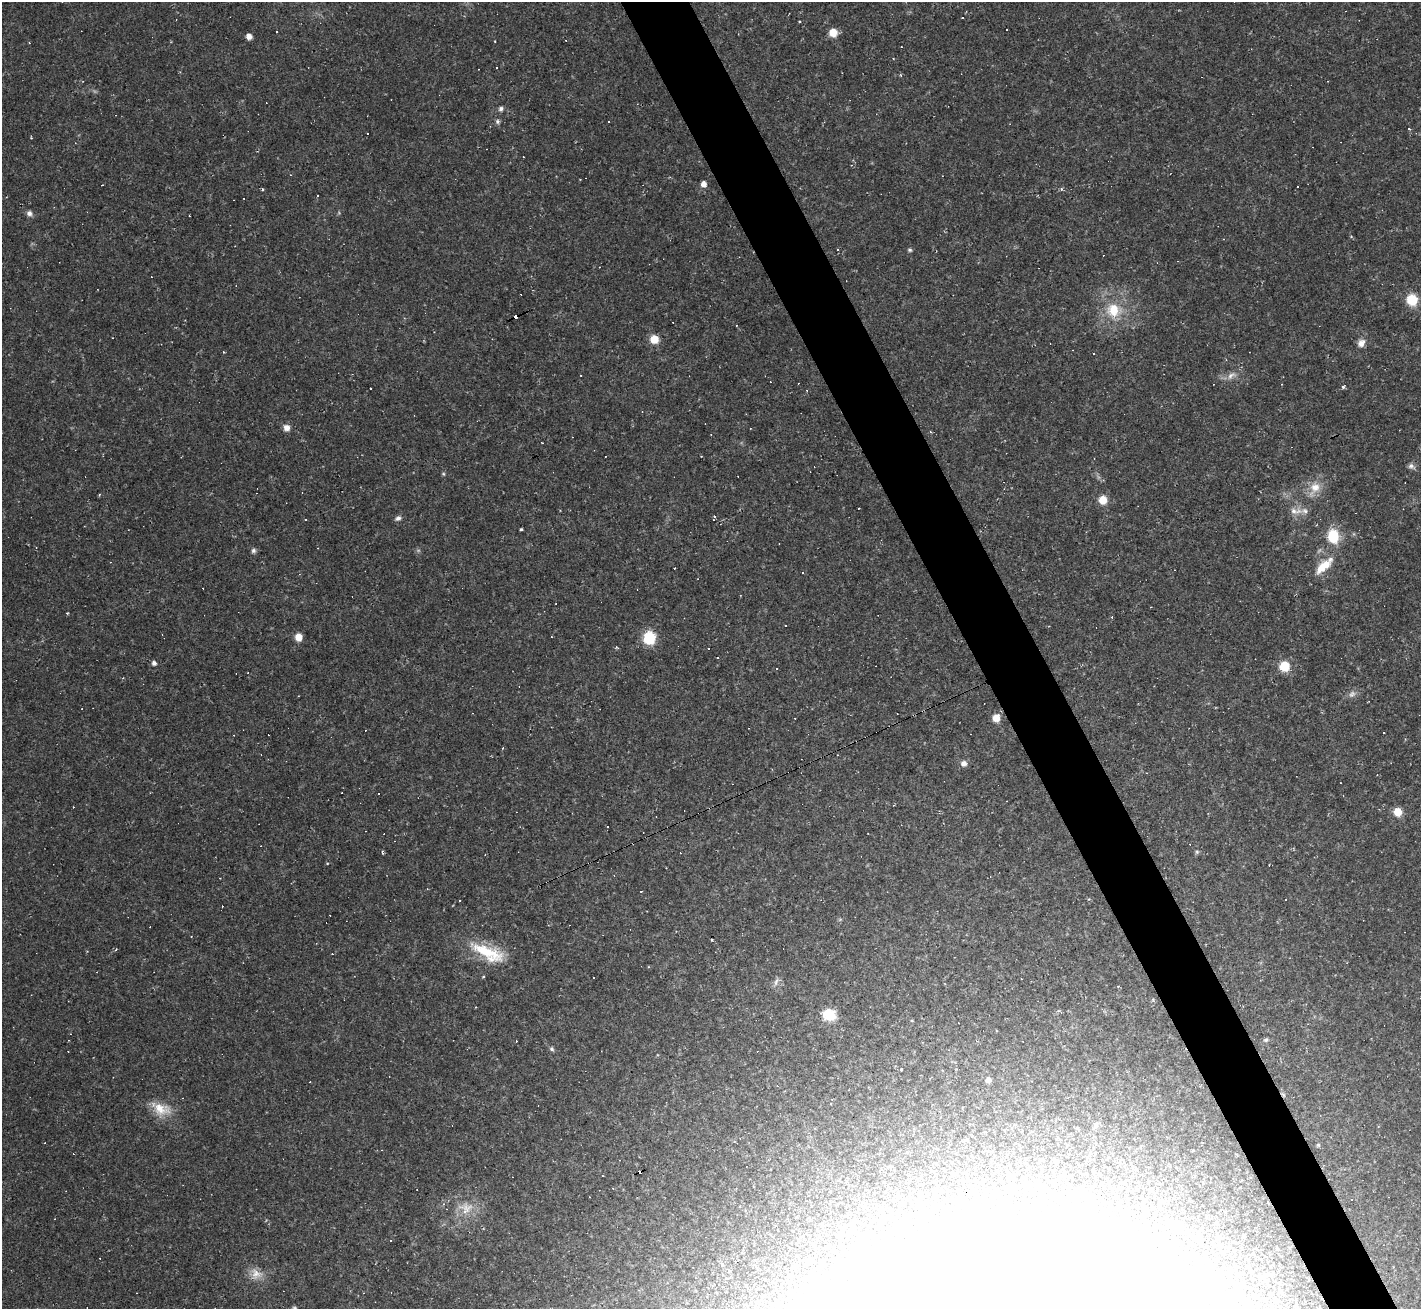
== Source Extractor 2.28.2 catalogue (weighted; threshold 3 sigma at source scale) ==
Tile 6 of 4 x 4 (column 2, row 2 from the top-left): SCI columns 1420-2838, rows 2899-4205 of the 5675 x 5664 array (HDU 1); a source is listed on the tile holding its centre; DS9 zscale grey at full resolution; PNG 1423 x 1311 px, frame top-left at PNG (2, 2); no overlay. Shown black and unused: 5% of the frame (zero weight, under 2 of 3 exposures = <1% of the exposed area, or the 3 px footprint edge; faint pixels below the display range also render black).
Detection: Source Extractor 2.28.2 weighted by HDU 2 'WHT'; one run over the whole footprint, this tile lists its part. Background 0.0411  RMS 0.0068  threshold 0.0304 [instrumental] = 3 sigma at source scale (4.5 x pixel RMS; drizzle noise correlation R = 1.50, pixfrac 1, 0.05/0.05 arcsec/px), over >= 5 px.
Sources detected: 151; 1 too faint to see at this stretch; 11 inside a brighter object's white glare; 64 cosmic-ray / hot-pixel residue — not listed; the other 75 listed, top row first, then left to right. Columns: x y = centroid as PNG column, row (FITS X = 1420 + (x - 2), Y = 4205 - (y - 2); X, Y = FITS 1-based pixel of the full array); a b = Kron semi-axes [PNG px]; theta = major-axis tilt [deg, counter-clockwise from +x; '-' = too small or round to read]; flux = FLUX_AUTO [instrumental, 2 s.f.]
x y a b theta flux
1007 29 3 3 - 1.2
276 32 3 2 - 1.1
833 32 7 7 - 10
249 36 6 5 - 4
495 41 2 2 - 0.54
901 47 2 2 - 0.4
893 58 3 2 - 0.45
266 103 3 2 - 0.4
501 109 7 6 - 1.8
498 121 7 5 85 1.5
608 122 3 3 - 12
523 157 2 2 - 0.49
704 184 5 5 - 4.6
1298 186 3 3 - 8.8
262 189 4 3 - 0.8
318 196 2 2 - 0.58
29 213 8 7 - 2.5
910 250 6 4 -14 1.1
1412 300 9 8 - 21
1113 310 20 19 - 21
515 316 5 3 - 35
654 339 8 8 - 10
1361 343 11 9 49 4.2
1231 375 15 8 37 4.6
1343 386 3 3 - 3.6
286 428 7 7 - 4.2
930 432 3 3 - 1.3
1411 466 11 7 -29 2.4
1315 488 20 13 58 11
1103 500 7 7 - 10
1295 511 23 8 -3 6.6
715 516 6 4 -38 1.1
398 518 8 6 25 2.2
305 519 3 3 - 1.7
521 529 3 3 - 1.1
1333 536 10 8 -82 32
253 551 6 6 - 1.8
1324 566 28 10 44 14
675 568 3 3 - 1.5
803 573 3 2 - 0.59
298 637 7 6 - 7.6
649 638 9 8 - 33
708 649 3 3 - 0.77
718 657 3 3 - 2.7
154 663 5 4 - 2.6
1284 666 7 7 - 20
996 718 8 7 - 8.3
964 763 7 7 - 3.3
1398 812 7 7 - 11
607 827 3 3 - 2.6
382 852 7 2 90 0.67
1197 852 6 5 - 1
327 863 4 3 - 0.52
641 891 3 2 - 0.63
459 900 3 3 - 40
1285 900 3 2 - 0.67
712 940 4 3 - 0.6
116 949 4 3 - 0.66
488 952 46 16 -25 30
776 982 12 5 71 2.3
1118 986 3 2 - 0.65
475 1007 3 2 - 0.44
829 1015 15 12 -29 13
1266 1040 6 5 - 1.4
552 1049 6 5 - 1.5
901 1070 3 3 - 2.1
988 1080 6 5 - 3
830 1103 3 2 - 1
161 1109 28 15 -22 14
1096 1125 8 5 63 1.5
1378 1126 3 3 - 0.58
1318 1145 5 5 - 1.2
466 1208 21 18 2 14
257 1274 18 11 10 8.1
294 1308 7 5 -17 1.3
Overlapping masked pixels (flux is a lower limit): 1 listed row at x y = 515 316
Isophote crosses this tile's border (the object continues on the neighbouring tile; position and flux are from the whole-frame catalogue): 1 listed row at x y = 294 1308